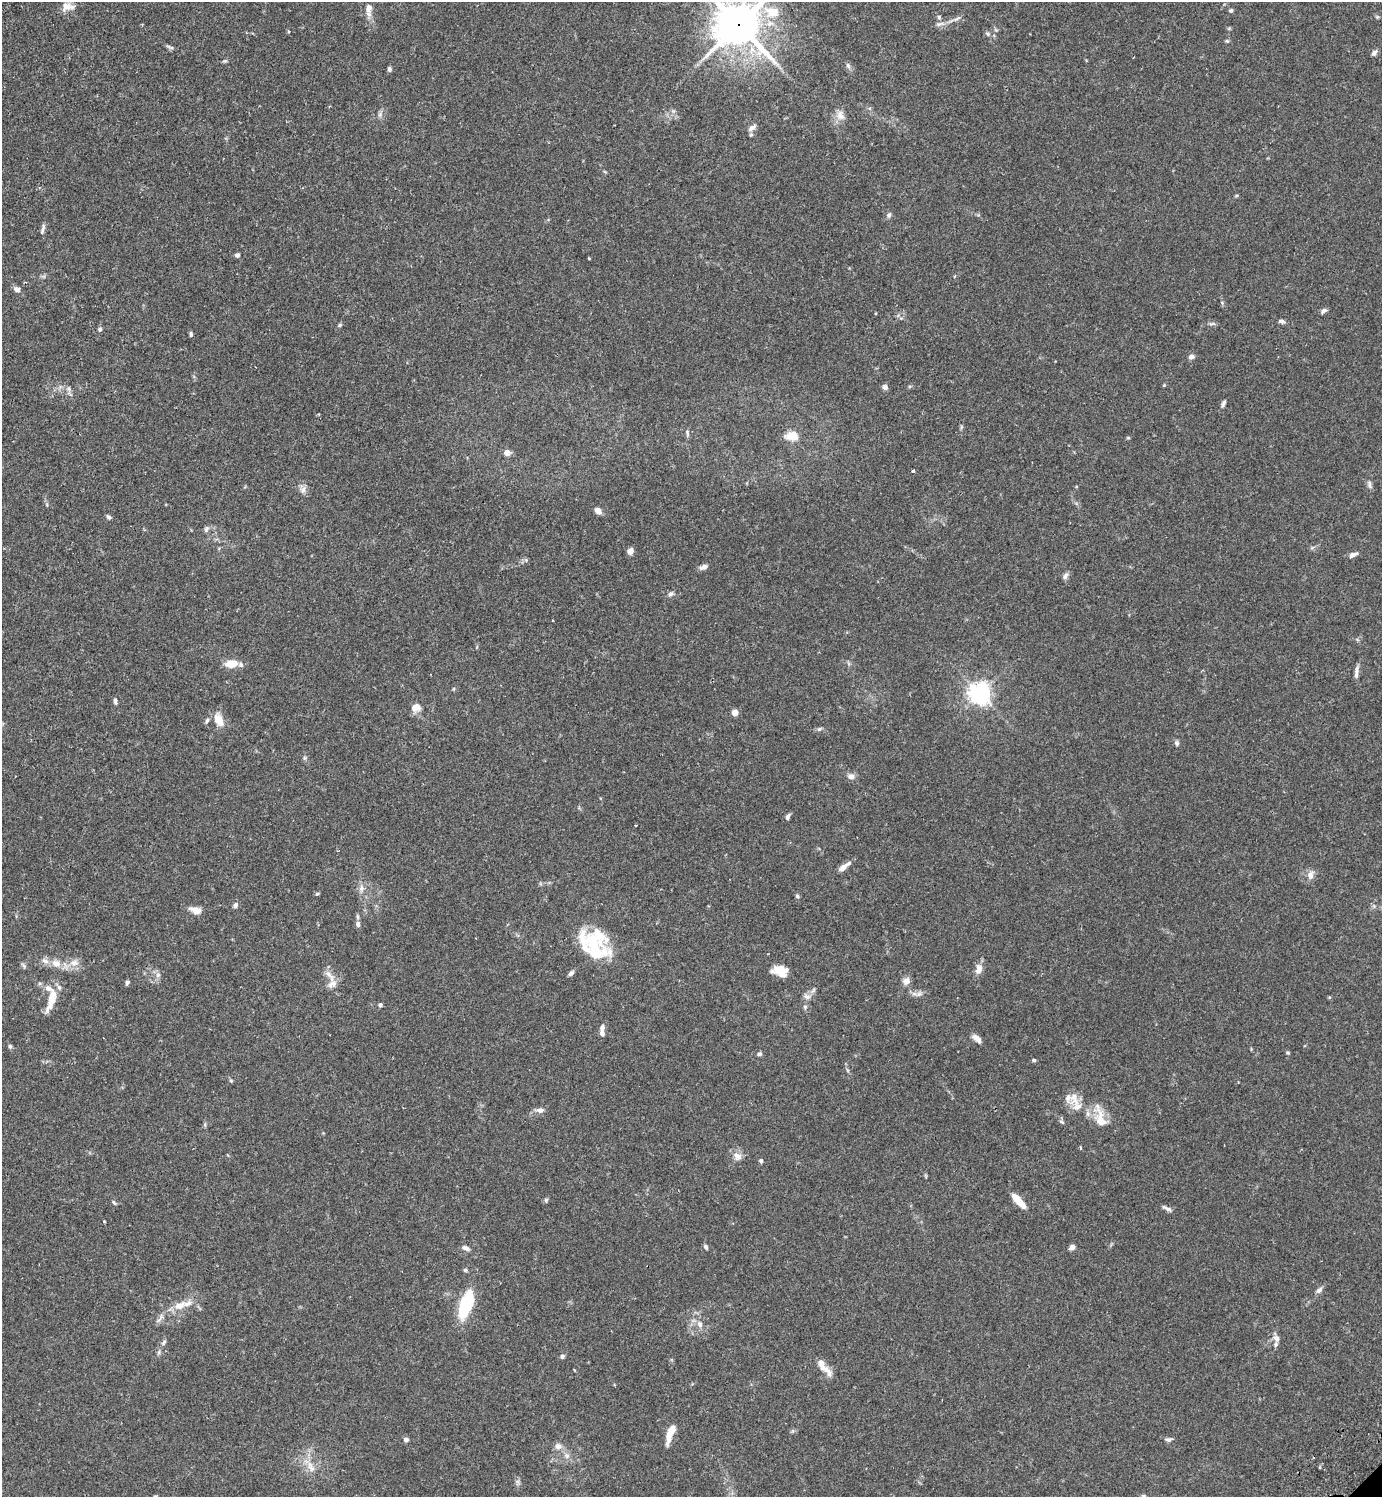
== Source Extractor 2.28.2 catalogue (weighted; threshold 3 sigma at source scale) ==
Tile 11 of 4 x 4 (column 3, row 3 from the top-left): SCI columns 3104-4483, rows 1539-3033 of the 6066 x 6070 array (HDU 1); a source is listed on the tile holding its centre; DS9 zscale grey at full resolution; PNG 1384 x 1499 px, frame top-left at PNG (2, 2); no overlay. Shown black and unused: <1% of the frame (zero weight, under 2 of 3 exposures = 3% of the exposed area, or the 3 px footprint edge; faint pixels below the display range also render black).
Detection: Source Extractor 2.28.2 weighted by HDU 2 'WHT'; one run over the whole footprint, this tile lists its part. Background 0.0889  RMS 0.0056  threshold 0.0254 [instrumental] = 3 sigma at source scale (4.5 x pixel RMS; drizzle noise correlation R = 1.50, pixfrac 1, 0.05/0.05 arcsec/px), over >= 5 px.
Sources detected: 148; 15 inside a brighter listed object's ellipse — not listed separately; the other 133 listed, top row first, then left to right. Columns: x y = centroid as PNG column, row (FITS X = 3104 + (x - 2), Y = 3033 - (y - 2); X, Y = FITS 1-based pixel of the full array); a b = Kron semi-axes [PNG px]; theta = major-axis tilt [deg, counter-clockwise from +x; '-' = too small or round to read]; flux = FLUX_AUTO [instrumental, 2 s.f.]
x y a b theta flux
67 6 17 11 4 4.9
369 8 14 8 83 4.2
1231 10 5 5 - 1
772 12 15 10 -17 12
939 17 5 5 - 0.85
1377 17 5 5 - 0.73
957 19 12 4 33 1.6
940 24 15 5 8 2.4
739 25 16 15 - 1500
996 30 6 4 -18 0.73
988 34 7 6 - 1.2
1227 41 5 4 - 0.68
168 46 9 4 -22 1.1
1374 53 9 5 49 1.6
224 61 7 4 9 0.81
848 65 9 5 -63 1.4
389 69 5 4 - 1.4
380 114 6 5 - 1.3
840 115 15 11 -64 4.4
752 128 12 7 41 2.7
889 215 7 6 - 1.3
42 231 9 5 74 1.5
237 255 6 5 - 1.3
17 289 7 6 - 2.7
1222 303 6 4 -57 0.73
1324 311 8 5 41 1.5
1281 321 8 5 -11 1.5
1212 324 11 4 -4 1.2
340 325 6 4 48 0.83
100 329 6 5 - 1.2
191 334 7 4 -89 0.93
1191 357 7 5 20 2
1164 385 5 3 - 0.53
885 387 6 5 - 2.3
69 389 8 4 -89 1.2
1223 404 10 4 67 1.4
961 427 6 4 72 0.76
687 433 10 4 -85 0.98
794 436 16 11 -68 6.1
1128 438 5 3 - 0.57
507 453 4 4 - 7.2
913 471 3 3 - 1.1
1369 484 12 4 -81 1.7
303 490 11 7 65 2.4
598 511 7 5 -45 4.1
109 517 6 5 - 1.4
206 529 9 6 59 1.5
630 551 7 6 - 3.1
1353 555 10 5 22 2.5
526 560 5 5 - 0.93
704 567 10 6 23 2.3
1065 576 9 6 58 1.8
671 594 9 6 23 1.5
231 664 12 7 7 8.7
1356 672 16 5 84 2.5
980 694 7 7 - 370
115 701 7 4 -83 1.3
416 707 12 10 18 4.6
735 713 6 5 - 3.9
219 720 14 8 -67 8.1
207 721 8 5 64 1.2
819 729 7 5 27 1.1
1177 743 7 6 - 1.2
305 758 6 4 -72 0.85
851 776 10 8 3 2.4
788 817 7 4 67 1.6
636 825 3 2 - 0.51
843 867 16 5 38 4.3
1310 875 11 8 74 3.5
361 888 10 7 78 2.5
317 894 5 4 - 0.73
797 896 6 4 -47 0.91
235 905 7 5 68 1.5
1374 906 5 5 - 0.95
196 910 13 7 -20 5
358 924 7 6 - 1.7
595 937 44 18 4 22
56 963 12 10 -6 5.3
74 963 13 10 7 4.7
24 965 9 4 -51 1
979 969 15 9 77 3.9
780 971 16 10 -15 9.2
571 973 8 5 43 1.4
158 975 7 6 - 1.5
330 976 22 7 -56 4.7
906 981 8 7 - 3.6
127 983 5 4 - 1.4
813 990 10 4 56 1.4
919 994 10 6 45 2
807 996 11 6 -20 2
51 999 33 9 74 9.6
380 1005 5 4 - 1.1
805 1007 6 5 - 0.92
602 1033 6 5 - 2.1
977 1038 11 6 -42 3.4
10 1046 5 5 - 1.1
1288 1053 5 3 - 0.69
759 1054 6 5 - 1
1034 1060 5 4 - 0.9
231 1081 6 4 -73 0.83
1074 1098 21 13 -88 6.5
540 1110 12 7 -4 2.4
1101 1120 25 13 -75 11
1062 1122 8 4 -44 1
1081 1148 4 3 - 0.56
737 1156 13 9 -30 3.7
761 1161 5 4 - 1.1
546 1200 6 5 - 0.91
1018 1201 17 6 -47 9.7
114 1202 7 4 -53 0.88
1167 1209 14 4 -30 1.9
104 1221 3 3 - 1.5
706 1247 7 4 -59 1.1
1072 1247 7 5 29 2.3
466 1248 10 6 -24 2
465 1270 6 5 - 0.82
1319 1290 10 6 44 1.9
466 1304 19 8 72 50
179 1305 19 10 20 7.3
700 1324 10 7 -75 2.8
1276 1338 9 7 -53 2.6
164 1342 8 5 50 1.2
562 1356 5 5 - 1.5
823 1366 25 7 -51 7.4
574 1370 4 3 - 0.38
670 1433 23 7 71 7.6
1168 1439 9 6 -1 1.5
406 1440 5 5 - 2.1
558 1446 10 9 - 2.8
567 1455 8 7 - 2.3
311 1468 13 7 -45 3.9
518 1482 7 4 -71 1.3
1143 1496 6 4 -19 0.88
Overlapping masked pixels (flux is a lower limit): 1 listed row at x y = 739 25
Isophote crosses this tile's border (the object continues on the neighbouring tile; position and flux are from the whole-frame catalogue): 2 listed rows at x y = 739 25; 1143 1496